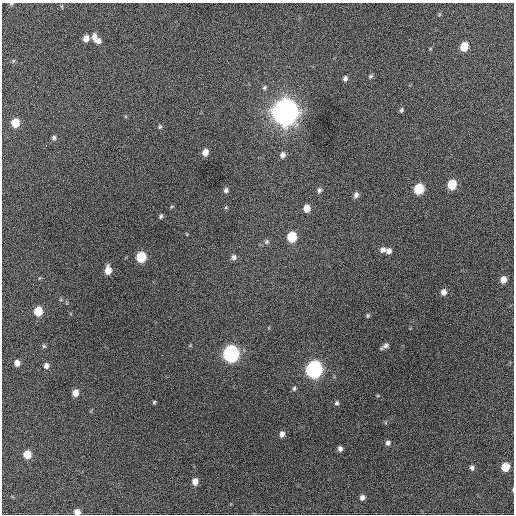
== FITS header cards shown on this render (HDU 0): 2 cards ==
NAXIS1  =                  512 / Axis length
NAXIS2  =                  512 / Axis length

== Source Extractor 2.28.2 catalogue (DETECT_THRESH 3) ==
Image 512 x 512 px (HDU 0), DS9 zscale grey, 1 PNG px = 1 image px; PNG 516 x 516 px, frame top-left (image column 1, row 512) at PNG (2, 3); no overlay
Background 801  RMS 22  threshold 64.8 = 3 sigma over >= 5 px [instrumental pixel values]
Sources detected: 55; all 55 listed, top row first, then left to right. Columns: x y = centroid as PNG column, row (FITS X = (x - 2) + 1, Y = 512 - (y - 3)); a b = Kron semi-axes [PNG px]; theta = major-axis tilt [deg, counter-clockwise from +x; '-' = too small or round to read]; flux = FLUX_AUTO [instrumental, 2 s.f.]
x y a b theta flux
11 4 5 3 - 1.4e+03
94 37 10 6 -86 7.7e+03
86 38 7 6 - 1.0e+04
98 41 7 6 - 5.9e+03
464 46 7 6 - 2.7e+04
13 61 5 3 - 1.7e+03
370 76 6 4 39 2.3e+03
345 78 6 5 - 3.9e+03
264 88 6 6 - 2.8e+03
401 110 6 5 - 2.5e+03
285 112 10 9 - 2.4e+06
15 123 7 6 - 2.8e+04
160 127 6 5 - 2.2e+03
54 138 6 5 - 3.3e+03
46 145 2 2 - 3.0e+03
205 152 6 5 - 1.0e+04
283 155 7 6 - 5.9e+03
452 184 7 6 - 3.9e+04
419 189 7 6 - 5.5e+04
226 190 6 5 - 3.6e+03
319 190 7 6 - 4.0e+03
356 195 7 6 - 4.7e+03
307 208 7 6 - 1.4e+04
161 216 6 4 66 2.5e+03
292 237 7 6 - 5.7e+04
266 242 7 6 - 3.8e+03
383 250 8 6 25 6.3e+03
389 251 6 6 - 6.3e+03
141 257 7 6 - 6.0e+04
234 257 7 6 - 5.0e+03
108 270 7 5 85 1.7e+04
503 280 6 5 - 1.2e+04
443 292 7 6 - 7.5e+03
38 311 7 6 - 3.3e+04
368 316 6 4 88 2.2e+03
44 346 6 5 - 2.2e+03
385 346 8 5 31 5.3e+03
231 354 8 7 - 4.7e+05
17 363 6 5 - 9.8e+03
46 366 6 6 - 5.9e+03
314 369 8 7 - 5.4e+05
294 388 6 5 - 2.6e+03
75 393 7 6 - 1.2e+04
154 402 5 4 - 1.9e+03
337 403 6 6 - 2.9e+03
282 434 7 5 79 6.5e+03
388 443 6 6 - 4.3e+03
340 449 5 5 - 5.4e+03
27 454 6 6 - 2.4e+04
505 467 6 6 - 3.0e+04
472 468 6 5 - 4.0e+03
195 482 6 6 - 1.0e+04
513 489 5 2 - 1.3e+03
362 497 6 5 - 5.6e+03
77 512 5 5 - 1.0e+04
At the frame edge (FLAGS 8, measured only in part): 3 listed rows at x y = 11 4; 513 489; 77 512